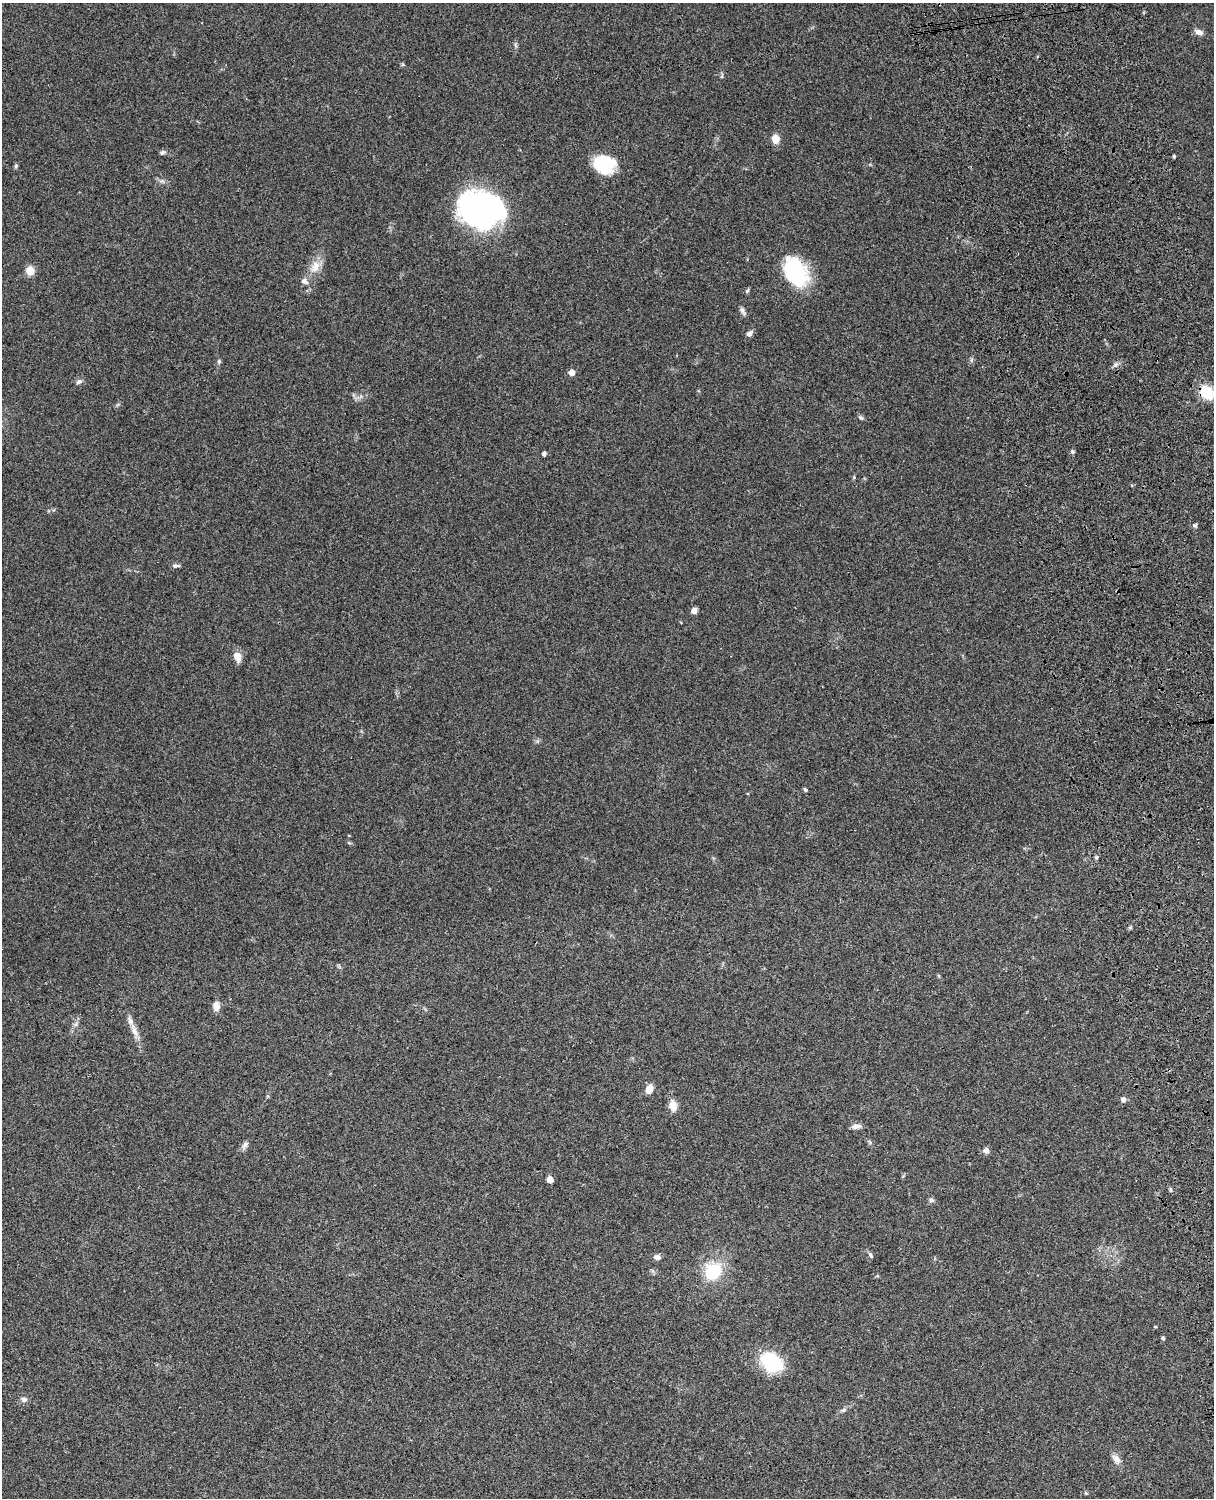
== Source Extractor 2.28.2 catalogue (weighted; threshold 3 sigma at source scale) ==
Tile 6 of 4 x 3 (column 2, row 2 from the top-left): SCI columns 1333-2544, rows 1773-3268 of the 5087 x 4928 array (HDU 1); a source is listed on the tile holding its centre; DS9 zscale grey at full resolution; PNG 1216 x 1500 px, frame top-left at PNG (2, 3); no overlay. Shown black and unused: <1% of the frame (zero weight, under 3 of 4 exposures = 6% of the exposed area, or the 3 px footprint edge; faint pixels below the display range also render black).
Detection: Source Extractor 2.28.2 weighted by HDU 2 'WHT'; one run over the whole footprint, this tile lists its part. Background 0.0981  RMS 0.0063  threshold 0.0282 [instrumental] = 3 sigma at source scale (4.5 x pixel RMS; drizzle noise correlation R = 1.50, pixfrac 1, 0.05/0.05 arcsec/px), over >= 5 px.
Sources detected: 53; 2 inside a brighter object's white glare — not listed; the other 51 listed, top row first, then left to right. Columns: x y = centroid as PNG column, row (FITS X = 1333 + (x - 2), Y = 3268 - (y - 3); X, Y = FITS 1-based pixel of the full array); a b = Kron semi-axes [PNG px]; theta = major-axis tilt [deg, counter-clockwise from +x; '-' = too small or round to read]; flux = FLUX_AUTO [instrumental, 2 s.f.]
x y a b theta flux
1199 32 10 6 -22 3.3
403 65 6 4 -18 0.73
722 76 6 4 72 0.78
775 139 8 7 - 7.6
162 152 7 5 36 1.2
1174 156 4 3 - 0.9
604 164 22 19 -19 25
16 166 6 5 - 0.91
481 210 37 31 -10 180
315 267 17 12 60 7.8
30 271 9 8 - 7.3
797 273 37 25 -68 36
304 281 10 7 -32 2.6
747 291 7 4 59 0.92
743 311 13 5 -61 1.9
749 333 9 6 43 2
219 361 6 5 - 1.1
1115 365 6 5 - 1.5
572 372 5 4 - 6.6
79 382 8 6 20 1.9
1207 392 19 14 -48 15
861 418 8 5 -40 1.1
1072 451 5 5 - 1.2
544 453 5 4 - 1.7
1195 525 6 5 - 1.1
176 566 9 5 0 1.6
694 611 5 5 - 3.9
237 657 13 9 -68 4.9
805 790 6 4 -48 0.87
349 843 6 3 -20 0.74
1096 857 6 4 89 0.94
216 1006 12 9 -80 3.7
76 1024 7 4 71 1.4
134 1030 22 7 -71 5.9
649 1089 9 7 70 5.5
1123 1099 7 6 - 2
673 1105 12 8 -81 6.5
856 1126 11 6 4 3.2
245 1145 12 6 54 2.3
986 1150 7 7 - 2.4
550 1179 5 5 - 8.8
1170 1189 6 3 -72 0.85
931 1200 7 5 -12 1.4
871 1255 8 4 -51 1.1
657 1257 8 6 -9 2.5
713 1271 20 17 41 25
1163 1338 4 4 - 0.82
771 1362 25 17 -38 34
24 1399 8 7 - 2
843 1410 7 5 44 1.3
1116 1459 13 7 -49 3.8
Overlapping masked pixels (flux is a lower limit): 1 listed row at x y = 1207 392